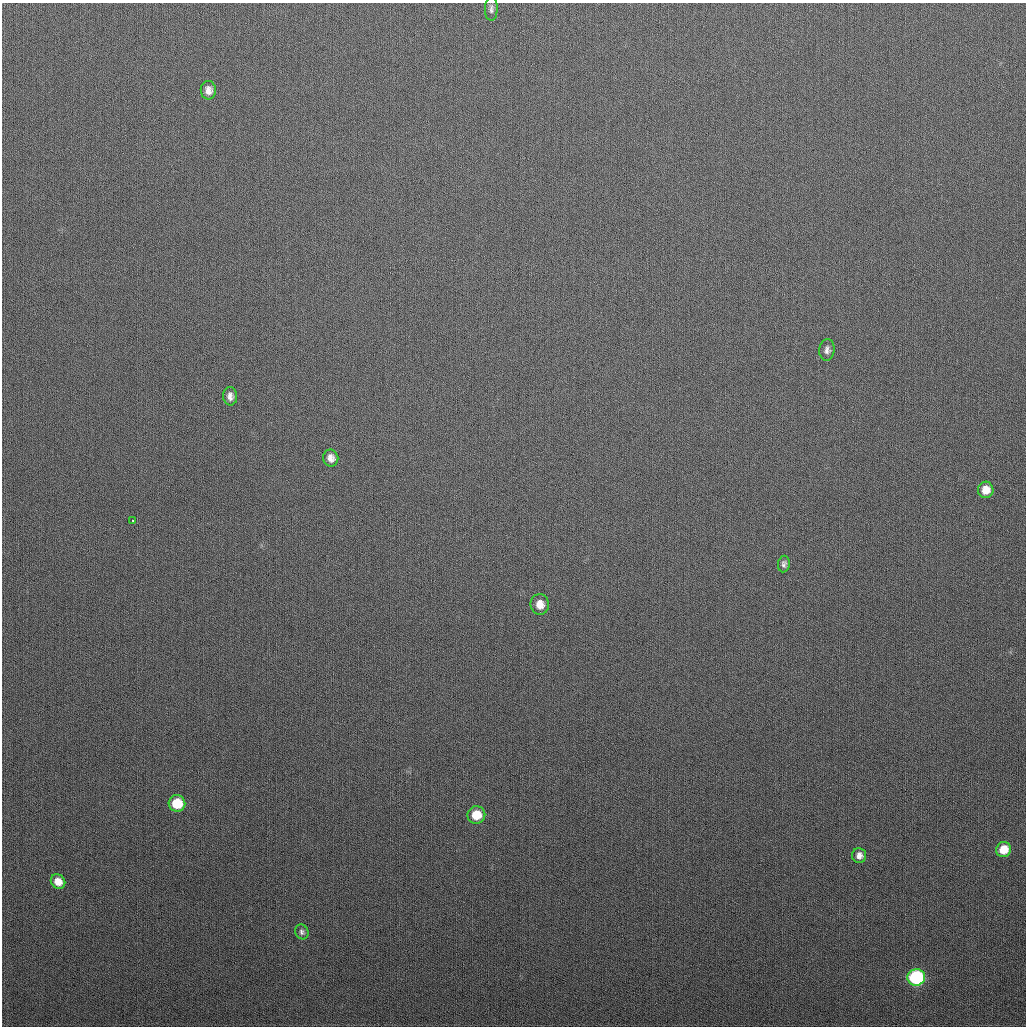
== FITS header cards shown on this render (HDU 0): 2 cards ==
NAXIS1  =                 1024
NAXIS2  =                 1024

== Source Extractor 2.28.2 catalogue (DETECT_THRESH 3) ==
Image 1024 x 1024 px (HDU 0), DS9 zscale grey, 1 PNG px = 1 image px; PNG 1028 x 1028 px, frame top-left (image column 1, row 1024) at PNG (2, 3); each listed source drawn as its Kron ellipse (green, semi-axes under 4 px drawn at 4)
Background 281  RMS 11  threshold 33.4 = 3 sigma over >= 5 px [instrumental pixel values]
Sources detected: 16; all 16 listed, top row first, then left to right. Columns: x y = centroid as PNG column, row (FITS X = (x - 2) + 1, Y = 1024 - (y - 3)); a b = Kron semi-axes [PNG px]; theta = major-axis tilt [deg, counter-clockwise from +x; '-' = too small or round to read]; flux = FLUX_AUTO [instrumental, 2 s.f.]
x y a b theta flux
491 9 12 6 89 2700
208 90 9 7 -84 5100
827 350 11 7 84 3600
230 396 9 7 -85 4100
331 458 8 7 - 5300
986 490 8 7 - 8500
133 521 3 3 - 1500
784 564 8 6 82 2500
540 604 10 9 - 8500
177 803 8 8 - 22000
476 815 9 9 - 15000
1004 850 8 7 - 14000
859 855 7 7 - 4400
58 882 8 7 - 8700
302 932 7 6 - 2400
916 977 9 8 - 110000